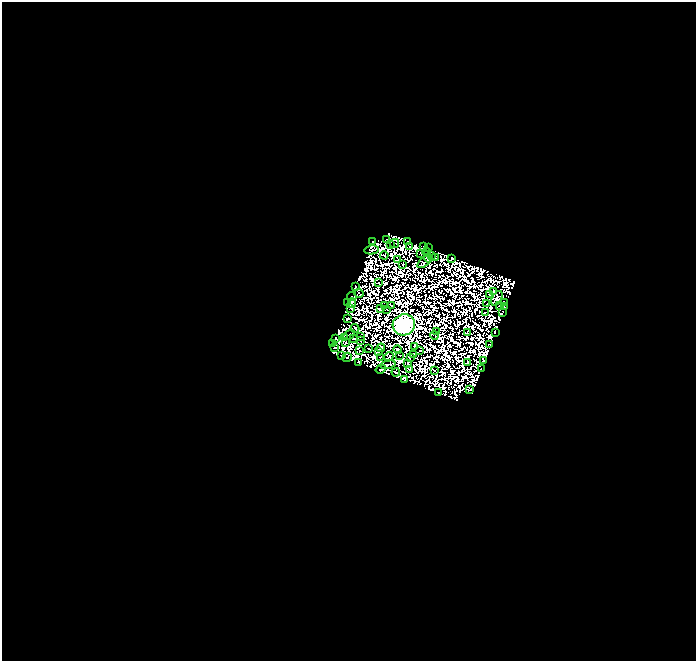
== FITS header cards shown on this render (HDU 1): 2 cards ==
NAXIS1  =                  694
NAXIS2  =                  659

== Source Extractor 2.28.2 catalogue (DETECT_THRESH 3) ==
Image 694 x 659 px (HDU 1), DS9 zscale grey, 1 PNG px = 1 image px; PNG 698 x 663 px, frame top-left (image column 1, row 659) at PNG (2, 2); each listed source drawn as its Kron ellipse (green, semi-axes under 4 px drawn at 4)
Background 0.044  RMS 7.3e-06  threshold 2.20e-05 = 3 sigma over >= 5 px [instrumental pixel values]
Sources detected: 167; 84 with non-positive FLUX_AUTO (blend fragments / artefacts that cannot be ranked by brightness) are neither listed nor drawn; the other 83 listed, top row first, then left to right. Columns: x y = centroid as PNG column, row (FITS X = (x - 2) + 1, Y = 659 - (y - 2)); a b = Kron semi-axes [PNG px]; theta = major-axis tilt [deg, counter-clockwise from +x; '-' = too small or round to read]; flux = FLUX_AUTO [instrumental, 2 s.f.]
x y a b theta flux
386 239 3 2 - 0.2
372 242 3 3 - 0.48
407 242 3 2 - 0.41
394 243 5 2 - 0.54
390 245 2 2 - 0.35
410 246 3 2 - 0.12
423 247 3 2 - 0.84
428 248 2 2 - 0.41
372 250 7 3 9 0.1
426 252 4 2 - 0.037
421 254 3 2 - 0.072
384 255 4 2 - 0.2
431 255 2 2 - 0.085
435 257 3 2 - 0.86
428 258 4 2 - 0.94
452 258 3 3 - 0.85
397 260 3 2 - 0.3
424 262 8 2 39 0.016
403 264 3 2 - 0.29
379 283 3 2 - 0.11
355 287 4 3 - 0.14
494 291 4 2 - 0.37
359 293 4 2 - 0.046
490 295 4 2 - 0.25
352 297 5 2 - 0.13
497 298 8 4 59 0.39
505 302 4 2 - 0.22
348 303 2 2 - 0.34
352 303 5 3 - 0.7
487 304 2 2 - 0.29
385 305 4 2 - 0.05
391 305 3 2 - 0.037
500 305 3 2 - 0.33
504 307 3 2 - 0.87
351 308 3 2 - 0.18
380 309 4 3 - 0.29
386 309 3 2 - 0.15
503 312 3 2 - 0.25
485 313 3 2 - 0.56
347 319 3 2 - 0.24
404 325 11 10 - 1400
355 328 4 2 - 0.35
436 331 2 2 - 0.21
495 332 3 2 - 0.55
467 333 4 3 - 0.44
349 335 6 2 30 0.93
435 335 4 2 - 0.27
345 337 3 2 - 0.19
361 337 2 2 - 0.14
335 339 4 3 - 1.2
353 339 3 2 - 0.16
361 340 2 2 - 0.079
346 342 2 2 - 0.21
333 343 2 2 - 0.36
490 344 3 2 - 0.81
414 346 4 2 - 0.2
335 347 2 2 - 0.98
368 348 3 2 - 0.32
381 348 4 3 - 0.47
398 350 4 3 - 0.17
359 351 3 2 - 0.43
379 351 4 3 - 1.2
420 351 2 2 - 0.4
399 355 2 2 - 0.59
414 355 3 2 - 0.13
341 356 3 2 - 1.1
347 357 5 2 - 0.075
380 357 2 2 - 0.31
389 357 5 3 - 0.97
411 357 4 2 - 0.11
484 361 4 2 - 0.99
358 362 3 3 - 0.42
467 362 3 2 - 0.38
408 363 3 3 - 0.69
388 365 8 3 14 0.81
381 369 5 2 - 1.3
481 369 2 2 - 0.69
410 370 3 3 - 0.7
434 371 2 2 - 0.17
396 372 4 2 - 0.5
405 380 3 2 - 1
470 389 4 2 - 0.51
438 393 3 2 - 0.62
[84 non-positive-flux detections neither listed nor drawn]